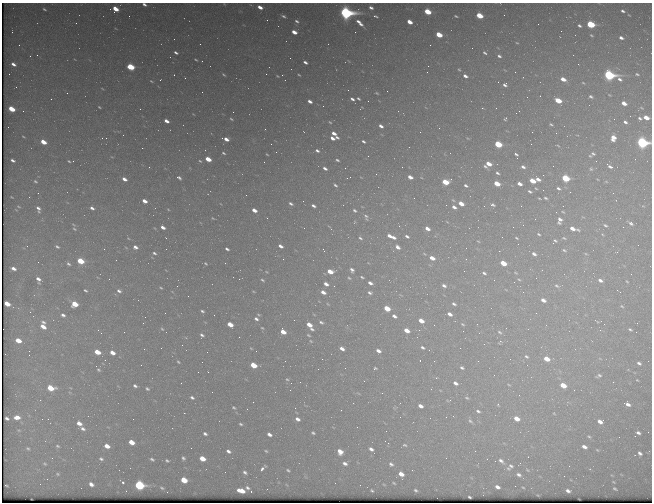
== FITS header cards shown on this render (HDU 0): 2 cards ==
NAXIS1  =                  650 / Width of table row in bytes
NAXIS2  =                  500 / Number of rows in table

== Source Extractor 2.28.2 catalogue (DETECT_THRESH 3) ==
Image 650 x 500 px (HDU 0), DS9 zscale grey, 1 PNG px = 1 image px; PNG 654 x 504 px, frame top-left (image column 1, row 500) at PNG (2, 3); no overlay
Background 484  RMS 2.5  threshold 7.48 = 3 sigma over >= 5 px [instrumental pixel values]
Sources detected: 387; all 387 listed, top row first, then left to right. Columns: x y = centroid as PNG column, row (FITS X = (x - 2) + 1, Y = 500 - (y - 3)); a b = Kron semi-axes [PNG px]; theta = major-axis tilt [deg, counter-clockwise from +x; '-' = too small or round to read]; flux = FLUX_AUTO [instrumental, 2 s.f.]
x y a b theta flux
144 4 5 4 - 470
260 7 5 3 - 1100
371 8 4 3 - 390
44 9 4 3 - 220
115 9 5 5 - 2600
623 11 6 4 -21 390
427 12 5 4 - 4800
346 13 7 5 -22 54000
479 15 5 4 - 4300
504 15 2 2 - 140
629 15 4 2 - 130
283 16 4 2 - 250
375 16 5 2 - 270
456 16 4 2 - 200
267 20 2 2 - 77
297 21 4 3 - 270
409 22 5 3 - 1700
76 23 2 2 - 76
359 23 8 3 -44 870
590 24 5 4 - 11000
579 26 4 3 - 340
561 31 2 2 - 70
294 32 5 3 - 1400
355 32 2 2 - 89
439 35 5 4 - 4100
591 35 4 3 - 210
621 38 5 4 - 550
517 43 3 2 - 120
200 44 2 2 - 140
19 45 2 2 - 210
430 45 2 2 - 330
176 53 4 3 - 380
485 53 4 3 - 250
37 55 2 2 - 73
499 56 4 3 - 340
196 60 4 2 - 180
305 62 4 3 - 420
13 64 5 3 - 620
578 64 2 2 - 140
428 66 2 2 - 65
131 67 5 4 - 6900
459 70 3 2 - 130
515 72 2 2 - 170
266 74 2 2 - 470
637 74 4 3 - 200
174 75 2 2 - 100
224 75 6 3 -44 220
299 75 3 2 - 160
609 75 7 4 -20 32000
277 76 3 3 - 140
465 76 5 3 - 570
185 78 3 2 - 250
563 79 5 4 - 1400
160 80 3 2 - 280
151 81 5 3 - 150
583 83 4 3 - 140
505 85 4 4 - 470
387 91 2 2 - 110
67 93 3 2 - 170
377 93 3 2 - 160
591 96 5 3 - 310
358 98 4 3 - 230
51 99 2 2 - 68
352 99 4 3 - 400
310 101 5 3 - 650
558 101 5 4 - 3600
624 103 5 4 - 1200
323 106 2 2 - 290
99 107 3 2 - 160
482 108 2 2 - 110
496 108 2 2 - 98
12 109 5 4 - 4100
23 111 2 2 - 220
646 117 5 4 - 1800
640 118 4 3 - 290
231 119 5 3 - 210
505 119 5 3 - 200
166 121 5 3 - 920
330 122 4 3 - 160
625 122 4 3 - 370
551 124 5 3 - 250
381 126 4 3 - 600
439 128 3 2 - 140
265 129 2 2 - 84
420 132 2 2 - 70
334 133 5 3 - 940
556 133 3 2 - 160
23 136 3 2 - 130
337 137 4 3 - 310
102 138 2 2 - 99
106 138 2 2 - 150
332 138 5 3 - 780
613 138 6 5 - 1600
226 139 6 3 -22 1100
363 141 4 3 - 310
43 142 5 3 - 2400
642 143 6 5 - 36000
271 144 2 2 - 77
498 144 5 4 - 7500
558 146 6 2 -30 170
142 148 2 2 - 1100
317 151 5 4 - 380
276 152 2 2 - 92
223 153 5 3 - 250
267 154 3 2 - 140
516 154 6 3 -64 400
593 154 6 5 - 330
368 156 3 2 - 160
590 156 5 3 - 200
208 159 5 4 - 2300
13 160 4 3 - 420
337 160 4 2 - 270
69 161 3 2 - 180
73 161 3 2 - 370
200 161 6 3 -43 210
264 162 2 2 - 130
488 164 7 5 24 2000
608 165 9 3 -38 950
149 167 3 2 - 140
523 167 6 4 -22 510
325 168 5 4 - 510
345 168 2 2 - 150
591 169 6 6 - 360
497 173 5 3 - 330
376 174 3 2 - 200
350 177 2 2 - 82
410 177 5 3 - 1000
179 178 5 3 - 380
347 178 2 2 - 90
565 178 5 4 - 8700
124 179 5 3 - 840
538 179 6 4 -29 830
35 181 5 4 - 250
532 181 5 4 - 2500
606 181 6 4 -2 190
445 182 6 4 -8 4400
497 184 5 4 - 3100
520 184 5 3 - 840
335 185 6 3 -39 320
466 185 5 4 - 360
536 188 5 3 - 180
558 188 7 5 -27 420
543 190 2 2 - 68
530 191 5 3 - 320
246 195 2 2 - 280
546 198 5 4 - 280
453 200 6 4 -44 240
144 201 5 3 - 1100
461 203 5 4 - 1700
291 204 6 4 -32 430
493 205 6 4 -18 370
313 206 6 4 -31 520
563 206 2 2 - 94
18 207 5 2 - 150
454 207 5 3 - 640
92 208 4 3 - 490
38 209 8 4 -70 590
254 210 5 3 - 1300
355 210 6 4 -34 380
366 217 10 6 -74 600
213 218 3 2 - 110
267 218 2 2 - 89
535 219 3 2 - 220
560 220 10 7 84 850
354 222 6 4 87 180
631 223 9 5 -34 530
605 225 7 5 -25 340
163 227 4 3 - 780
330 227 11 2 -45 250
623 227 2 2 - 590
304 228 3 3 - 92
74 229 6 4 -25 250
427 229 5 3 - 930
572 229 5 4 - 1100
578 230 5 3 - 220
539 234 4 3 - 200
391 236 9 3 -24 1200
407 236 4 3 - 380
166 238 3 2 - 180
360 238 6 4 -48 340
516 238 4 3 - 170
564 238 5 3 - 200
478 241 5 4 - 170
554 241 8 5 50 330
280 246 5 4 - 770
57 247 5 3 - 280
135 247 5 4 - 610
398 247 6 4 -44 740
227 249 4 3 - 340
324 250 5 2 - 120
564 250 5 3 - 240
617 252 4 4 - 190
154 253 5 3 - 280
534 254 6 4 -36 470
586 254 5 3 - 160
432 258 6 4 -26 1400
80 261 5 4 - 5000
206 263 4 3 - 170
503 263 5 4 - 3500
68 264 6 4 -38 330
13 268 5 3 - 690
352 270 5 4 - 490
330 271 5 4 - 2100
266 272 6 4 -21 200
484 273 6 4 -34 370
516 273 5 3 - 160
362 277 5 3 - 210
349 278 4 3 - 190
38 279 5 4 - 760
519 279 5 3 - 200
262 280 5 4 - 280
600 280 7 5 -24 670
627 281 4 3 - 160
370 283 5 3 - 620
326 284 5 3 - 830
334 286 2 2 - 75
444 286 6 4 -26 580
557 286 8 5 -22 400
161 288 5 3 - 180
85 290 4 3 - 240
119 291 7 5 -35 510
253 291 6 3 -19 160
323 292 5 3 - 880
370 293 5 4 - 350
188 296 3 2 - 140
543 300 5 4 - 880
7 304 5 4 - 2300
75 304 5 4 - 3700
328 304 5 3 - 130
454 304 6 4 -30 400
622 306 6 4 -24 220
387 308 5 4 - 3500
202 311 5 3 - 320
165 313 2 2 - 160
449 314 6 4 -33 850
63 315 5 3 - 460
214 315 2 2 - 70
394 316 5 4 - 590
256 319 6 5 - 530
421 321 5 4 - 1700
597 321 7 2 -30 150
43 322 7 4 -20 360
321 322 5 3 - 290
637 323 3 2 - 140
230 324 5 4 - 2200
463 324 6 4 -28 240
604 324 2 2 - 590
309 325 8 4 -52 2000
434 325 2 2 - 97
43 326 6 4 -34 1200
262 328 5 4 - 170
162 329 5 4 - 200
630 329 5 3 - 260
98 330 3 3 - 93
407 330 5 4 - 2000
600 330 2 2 - 420
283 332 5 4 - 1700
500 332 7 4 -38 320
101 333 2 2 - 93
202 335 6 5 - 410
308 335 4 2 - 170
18 340 5 4 - 2300
311 341 4 3 - 120
500 341 6 3 47 260
182 345 2 2 - 71
422 347 6 4 -28 360
251 348 4 2 - 120
460 348 2 2 - 120
342 349 5 3 - 780
256 351 2 2 - 110
378 351 5 3 - 730
97 352 5 4 - 2500
112 353 5 4 - 1300
29 355 2 2 - 68
526 356 6 5 - 340
547 359 6 4 -24 2300
478 361 2 2 - 560
178 362 3 2 - 180
202 362 3 2 - 120
639 363 4 3 - 380
141 365 2 2 - 230
253 365 5 4 - 3800
375 368 4 3 - 220
462 368 6 4 -30 340
98 370 7 5 -40 280
208 372 3 2 - 270
599 376 5 3 - 320
287 379 4 4 - 180
637 380 3 2 - 120
364 381 2 2 - 98
300 382 2 2 - 150
181 383 2 2 - 65
291 383 2 2 - 310
455 383 6 4 -29 680
509 385 6 3 -19 180
563 385 5 4 - 2600
135 386 4 3 - 340
51 388 6 4 -13 3800
147 389 4 3 - 260
574 390 3 2 - 190
192 397 4 3 - 330
467 398 6 4 -18 280
449 400 7 3 2 190
627 404 6 3 -23 690
498 405 6 5 - 240
420 406 5 3 - 880
234 407 4 3 - 200
295 408 3 2 - 130
478 411 6 4 -33 400
184 413 2 2 - 280
554 413 4 3 - 140
453 416 3 2 - 240
17 417 7 5 0 1200
7 418 4 3 - 360
42 419 2 2 - 430
48 419 2 2 - 70
133 419 2 2 - 310
297 419 5 4 - 640
517 419 5 4 - 1900
470 421 9 5 -46 450
600 422 5 4 - 930
79 423 6 4 -37 1100
241 424 4 2 - 220
83 429 6 4 -27 490
313 433 4 3 - 250
638 433 4 3 - 410
205 434 4 3 - 360
269 434 5 3 - 660
589 436 6 4 -45 210
131 442 5 4 - 2200
388 443 2 2 - 110
405 445 5 3 - 200
57 446 6 4 -27 210
107 446 5 4 - 1500
584 447 5 3 - 760
28 448 4 3 - 220
371 449 5 3 - 590
597 450 5 3 - 160
228 451 5 3 - 460
266 451 4 3 - 190
475 451 2 2 - 85
340 452 5 4 - 1500
640 453 4 3 - 440
183 458 4 3 - 300
202 458 5 4 - 2500
446 458 2 2 - 130
101 459 5 3 - 310
152 459 4 3 - 300
487 459 3 2 - 120
167 461 4 3 - 230
495 461 2 2 - 190
501 461 9 5 -43 600
345 463 5 3 - 490
45 464 5 4 - 200
391 464 4 3 - 340
511 466 7 6 - 440
569 466 2 2 - 160
262 469 6 3 46 770
508 469 7 5 -35 350
288 470 4 3 - 220
412 470 2 2 - 85
225 472 2 2 - 120
245 472 5 4 - 380
57 474 5 4 - 190
401 474 5 4 - 1300
519 475 5 4 - 430
564 476 2 2 - 320
47 479 2 2 - 69
184 480 5 4 - 3500
123 482 3 2 - 250
613 482 6 3 -28 190
394 483 3 2 - 130
40 484 2 2 - 71
91 484 5 4 - 720
139 485 6 5 - 21000
6 486 3 2 - 140
497 487 5 3 - 690
523 487 3 2 - 110
162 488 5 3 - 230
247 488 7 5 -26 490
615 489 5 3 - 270
415 490 3 2 - 200
126 491 2 2 - 82
241 491 7 4 -14 2200
372 491 3 2 - 190
568 491 5 3 - 540
469 497 3 2 - 170
At the frame edge (FLAGS 8, measured only in part): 2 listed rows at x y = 144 4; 642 143